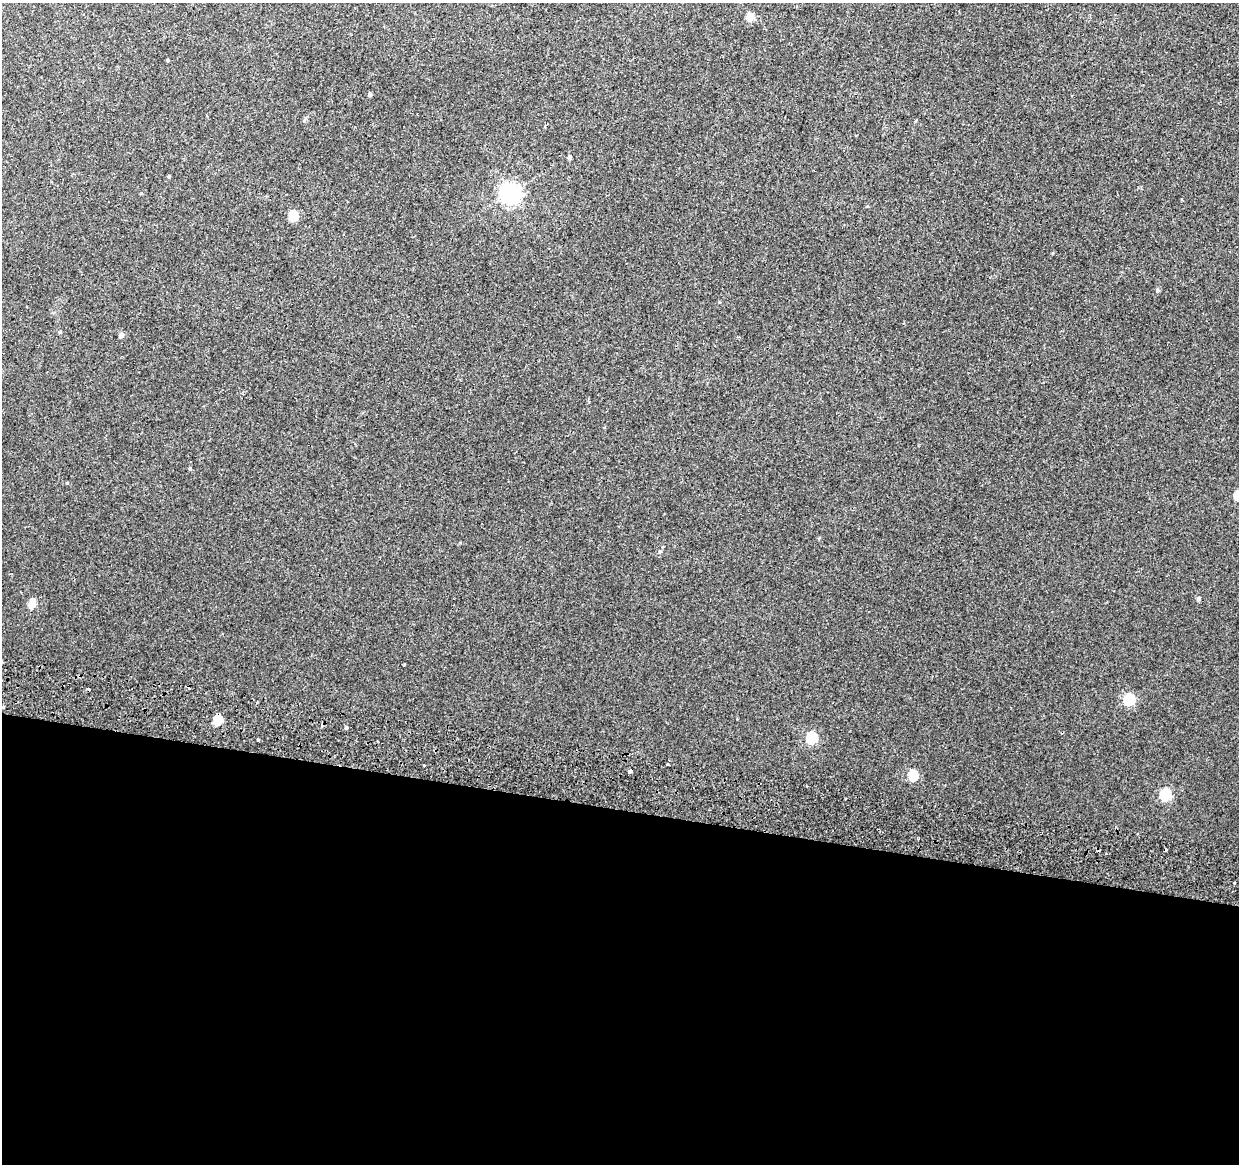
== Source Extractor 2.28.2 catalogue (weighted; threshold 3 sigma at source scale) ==
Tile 14 of 4 x 4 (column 2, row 4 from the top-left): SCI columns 1250-2486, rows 282-1443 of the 4984 x 5270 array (HDU 1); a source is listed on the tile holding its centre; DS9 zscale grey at full resolution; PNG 1241 x 1166 px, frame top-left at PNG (2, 3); no overlay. Shown black and unused: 31% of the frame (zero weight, under 2 of 3 exposures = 3% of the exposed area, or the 3 px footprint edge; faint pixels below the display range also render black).
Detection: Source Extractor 2.28.2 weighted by HDU 2 'WHT'; one run over the whole footprint, this tile lists its part. Background 0.00417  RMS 0.0043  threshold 0.0193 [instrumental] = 3 sigma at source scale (4.5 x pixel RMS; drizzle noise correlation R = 1.50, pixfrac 1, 0.0396/0.0396 arcsec/px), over >= 5 px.
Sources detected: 35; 6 cosmic-ray / hot-pixel residue — not listed; the other 29 listed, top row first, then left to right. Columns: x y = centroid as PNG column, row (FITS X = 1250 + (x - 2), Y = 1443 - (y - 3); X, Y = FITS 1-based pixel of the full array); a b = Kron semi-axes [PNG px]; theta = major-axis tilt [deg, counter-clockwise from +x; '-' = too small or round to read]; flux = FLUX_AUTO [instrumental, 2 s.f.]
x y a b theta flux
750 17 5 5 - 10
167 60 5 3 - 0.38
370 94 4 3 - 0.96
569 157 5 4 - 1.2
169 176 4 4 - 0.44
511 193 7 7 - 210
1181 200 3 3 - 0.53
293 216 6 5 - 16
1157 290 5 5 - 0.73
60 332 5 4 - 0.58
121 335 5 4 - 2.5
190 468 5 3 - 0.38
1238 496 5 5 - 14
660 551 6 3 18 0.49
1199 599 5 5 - 1
32 604 5 5 - 10
404 664 3 2 - 0.41
89 689 3 2 - 1
1129 700 6 6 - 42
217 720 6 5 - 20
346 727 4 3 - 2
812 738 6 5 - 37
258 739 3 3 - 1.1
667 764 3 2 - 0.37
424 765 3 2 - 0.42
630 771 4 3 - 3.4
913 776 6 5 - 20
1165 795 6 5 - 38
1234 883 3 2 - 0.62
Overlapping masked pixels (flux is a lower limit): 2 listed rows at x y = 217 720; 630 771
Isophote crosses this tile's border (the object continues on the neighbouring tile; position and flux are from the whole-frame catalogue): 1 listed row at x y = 1238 496
Unlisted compact peaks at least as high as the median listed source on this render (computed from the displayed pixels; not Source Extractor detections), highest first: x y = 67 483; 1053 253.